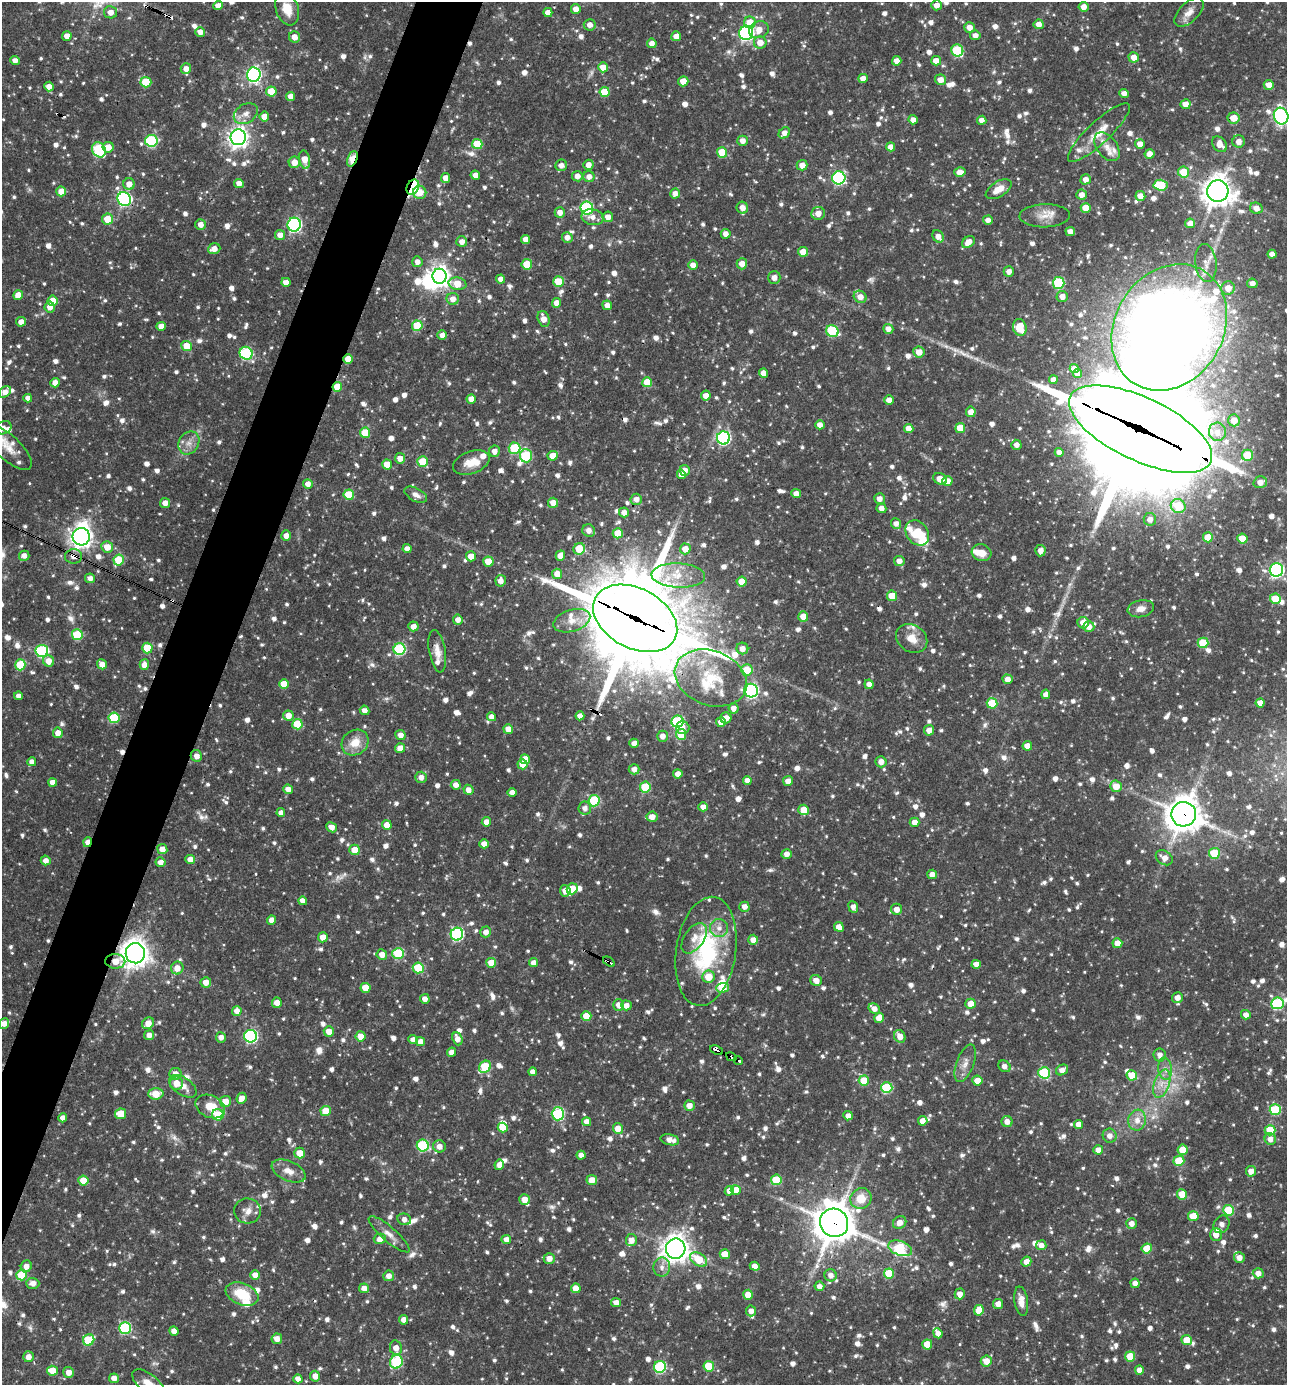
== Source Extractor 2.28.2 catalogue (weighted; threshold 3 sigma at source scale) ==
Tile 7 of 4 x 4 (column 3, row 2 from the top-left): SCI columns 2843-4127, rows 2768-4150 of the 5550 x 5536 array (HDU 1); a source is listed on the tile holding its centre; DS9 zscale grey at full resolution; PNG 1289 x 1387 px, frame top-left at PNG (2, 2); each listed source drawn as its Kron ellipse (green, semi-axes under 4 px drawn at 4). Shown black and unused: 4% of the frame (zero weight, under 3 of 4 exposures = <1% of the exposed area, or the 3 px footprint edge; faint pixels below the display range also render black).
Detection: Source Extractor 2.28.2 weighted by HDU 2 'WHT'; one run over the whole footprint, this tile lists its part. Background 0.0625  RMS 0.0035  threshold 0.0159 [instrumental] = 3 sigma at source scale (4.5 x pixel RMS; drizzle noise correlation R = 1.50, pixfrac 1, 0.05/0.05 arcsec/px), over >= 5 px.
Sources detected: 1436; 5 too faint to see at this stretch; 5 inside a brighter object's white glare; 5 cosmic-ray / hot-pixel residue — neither listed nor drawn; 39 inside a brighter listed object's ellipse — not listed separately; of the other 1382, all 500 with FLUX_AUTO >= 2.14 (the completeness limit of this list) listed and drawn (882 fainter detections not listed), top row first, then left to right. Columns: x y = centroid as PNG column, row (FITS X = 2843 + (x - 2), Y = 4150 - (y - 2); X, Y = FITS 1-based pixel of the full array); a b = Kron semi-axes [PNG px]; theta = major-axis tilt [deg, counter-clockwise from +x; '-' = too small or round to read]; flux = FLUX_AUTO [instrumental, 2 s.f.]
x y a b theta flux
937 5 5 5 - 2.9
218 6 5 4 - 2.5
1084 7 5 5 - 3.1
287 9 17 11 -70 7
576 9 5 4 - 3.4
111 12 6 6 - 2.7
548 12 4 4 - 2.6
1189 12 18 9 45 3.2
750 22 6 6 - 6.5
1039 24 5 5 - 2.8
590 25 6 5 - 2.4
969 27 5 5 - 2.9
759 30 10 8 20 3.7
200 32 5 5 - 2.8
746 33 7 7 - 65
975 35 5 5 - 2.4
67 36 5 4 - 2.8
676 36 5 5 - 3
294 37 6 5 - 2.8
652 43 5 4 - 2.6
760 43 6 6 - 4.1
957 50 6 6 - 25
1134 57 5 5 - 3.2
15 60 4 4 - 2.2
897 61 5 4 - 2.7
936 61 5 5 - 3.4
603 67 5 5 - 4.1
186 69 5 5 - 2.6
254 74 7 6 - 100
863 78 5 4 - 2.7
940 80 6 5 - 3
683 81 5 5 - 4.6
146 82 5 5 - 11
1269 85 5 5 - 3.3
49 86 5 4 - 2.7
271 91 5 5 - 8.5
605 92 5 5 - 9.2
1124 94 5 4 - 2.4
291 96 4 4 - 2.8
1185 104 5 5 - 3.7
246 114 13 9 32 2.8
264 116 5 5 - 4
1281 116 8 7 - 53
1233 118 6 5 - 5
913 120 4 4 - 2.4
982 120 4 4 - 2.3
1099 132 41 11 43 8
784 133 6 5 - 2.7
238 137 8 7 - 220
151 141 6 6 - 33
743 141 5 5 - 2.5
1239 141 6 6 - 2.9
477 144 5 5 - 11
1140 144 5 5 - 2.7
1220 144 8 6 -49 4
108 147 5 5 - 3.5
891 147 4 4 - 2.8
1107 147 16 10 -52 3.9
99 150 8 6 -56 33
722 152 5 5 - 10
1150 154 5 5 - 3.2
352 159 8 4 68 12
305 160 9 5 -79 4.9
294 162 6 5 - 3.8
561 165 6 5 - 2.2
588 165 5 5 - 2.8
802 165 5 5 - 2.7
960 172 5 5 - 2.7
1184 172 5 5 - 9
475 175 4 4 - 2.8
577 176 5 5 - 2.7
589 177 5 5 - 2.5
445 178 5 4 - 3.6
839 178 6 6 - 51
1086 179 5 5 - 2.9
239 183 5 4 - 2.8
129 184 6 5 - 3.3
1160 185 7 5 -3 18
413 187 8 6 65 49
999 189 14 7 32 4.8
61 191 5 5 - 4.5
1218 191 11 10 - 440
420 192 6 6 - 4.7
675 194 5 5 - 2.2
1082 195 5 5 - 2.4
1140 196 5 5 - 3.3
124 199 7 6 - 68
587 208 6 6 - 39
742 208 6 6 - 3
1086 208 5 5 - 7.3
1256 208 6 5 - 2.7
560 212 5 5 - 2.6
818 213 7 6 - 3.4
1045 216 25 11 1 4.8
592 217 11 8 -10 2.7
608 217 5 5 - 2.8
107 219 5 5 - 6.2
988 220 5 4 - 2.2
1190 223 5 5 - 2.5
201 225 5 5 - 2.5
294 225 7 6 - 70
1070 231 5 4 - 2.7
726 234 5 5 - 2.5
280 235 5 5 - 2.6
938 236 6 5 - 2.6
567 237 5 5 - 2.4
526 239 4 4 - 3.1
462 242 5 5 - 2.6
968 242 7 5 42 3.7
214 249 6 5 - 3
803 252 5 5 - 5
1272 254 4 4 - 2.4
417 262 5 5 - 2.2
1206 263 19 10 -83 4
527 264 5 5 - 8
742 264 5 5 - 3.2
693 265 5 4 - 2.6
1009 271 5 5 - 2.2
439 276 7 7 - 230
774 278 6 6 - 2.3
501 279 4 4 - 2.3
286 282 4 4 - 2.7
558 282 5 5 - 9.8
1059 283 6 5 - 24
1252 283 5 5 - 2.2
457 284 9 6 -10 6.7
1228 288 7 7 - 3.8
18 295 5 5 - 3.8
1062 296 6 5 - 2.8
860 297 7 5 -36 2.9
453 299 6 6 - 2.8
53 301 5 5 - 6.6
557 303 5 4 - 3.2
607 305 5 4 - 2.5
50 307 5 5 - 2.7
544 319 8 5 -70 3.7
21 322 5 4 - 2.6
161 326 5 4 - 2.6
417 326 5 5 - 13
1020 327 8 7 - 9.8
1169 327 66 54 58 660
888 329 5 5 - 2.8
832 331 6 5 - 24
442 335 5 4 - 2.4
186 346 5 5 - 6.4
919 352 6 5 - 3.6
246 353 6 6 - 40
348 359 5 4 - 5.5
1074 369 4 4 - 2.7
763 373 5 4 - 2.4
1078 374 4 4 - 2.3
1053 380 4 4 - 2.2
647 382 5 5 - 6
55 383 5 4 - 2.9
337 387 5 5 - 6.4
5 392 7 5 45 2.7
706 396 5 5 - 3.2
28 398 4 4 - 2.2
471 399 4 4 - 3.4
889 400 4 4 - 3.1
971 412 5 5 - 2.9
1234 420 6 5 - 3.6
820 425 5 4 - 2.4
3 428 8 6 21 2.5
909 428 4 4 - 3.6
960 428 5 5 - 6.8
1141 429 77 31 -25 15000
1217 432 9 8 - 2.5
365 433 5 5 - 8.6
723 438 6 6 - 57
189 443 12 10 57 3
1016 445 5 5 - 2.2
8 448 30 12 -43 6.9
514 448 6 5 - 20
494 451 6 5 - 2.4
1059 452 4 4 - 2.6
1247 455 5 5 - 11
526 456 6 6 - 25
553 456 5 5 - 4.7
400 458 5 5 - 3
423 461 5 5 - 9.5
471 462 19 11 20 5.8
387 465 5 5 - 5.4
685 470 5 5 - 2.8
681 474 5 4 - 2.9
940 479 7 5 -29 4.2
947 481 5 5 - 3.6
1260 482 7 6 - 2.9
308 484 5 4 - 2.5
796 494 5 4 - 2.3
349 495 5 5 - 12
416 495 12 6 -28 2.2
636 499 6 5 - 2.3
880 499 5 5 - 2.5
165 503 5 5 - 2.6
553 503 5 5 - 3.6
1178 506 7 6 - 14
881 508 5 4 - 2.5
624 512 5 4 - 2.4
1150 519 6 6 - 2.7
896 523 5 5 - 2.3
589 531 6 6 - 2.5
618 533 5 5 - 7
917 533 14 10 -54 13
286 536 5 4 - 2.6
81 537 9 8 - 220
1208 537 5 5 - 7.4
1242 539 5 5 - 7
107 547 6 5 - 4.5
407 549 4 4 - 2.3
579 549 6 5 - 9
685 549 5 5 - 3.7
1040 551 5 5 - 2.6
981 553 10 8 -17 3.6
24 556 5 5 - 2.3
74 556 8 7 - 2.4
471 556 5 5 - 3.7
560 556 5 4 - 3.9
119 560 5 5 - 12
899 561 5 5 - 2.3
488 562 5 5 - 6.1
1276 570 7 6 - 77
557 574 5 5 - 4.7
678 575 27 12 -2 8.3
90 578 5 4 - 2.2
501 581 6 5 - 2.7
742 582 5 5 - 5.6
892 596 5 5 - 7.2
1275 599 5 5 - 8
1141 609 13 8 11 3
803 616 5 5 - 4.9
635 618 45 30 -28 6300
458 620 5 5 - 2.4
572 621 19 11 18 5
1083 623 6 5 - 4.1
413 626 5 5 - 2.6
1089 627 5 5 - 2.9
77 635 5 5 - 20
912 638 16 13 -34 5
1203 643 5 5 - 13
147 648 5 5 - 12
742 648 6 6 - 2.7
399 649 6 6 - 34
42 651 6 6 - 41
437 651 21 8 -80 3.8
48 661 6 5 - 3.6
102 664 5 4 - 3.1
20 665 5 5 - 14
144 665 5 5 - 3.3
747 670 6 5 - 8.1
711 678 37 27 -20 22
1008 679 5 4 - 2.7
284 684 5 5 - 7.5
869 684 4 4 - 2.4
751 691 7 7 - 69
1046 694 4 4 - 2.6
18 696 4 4 - 2.2
992 703 5 5 - 12
1260 703 4 4 - 2.8
734 708 5 5 - 2.3
365 710 5 4 - 2.3
288 715 5 5 - 3.5
580 716 4 4 - 2.5
491 717 4 4 - 2.7
114 718 5 5 - 18
726 718 5 5 - 2.8
678 721 6 6 - 30
721 722 5 5 - 3.2
297 724 5 5 - 14
683 728 6 6 - 2.2
508 729 5 5 - 4.1
929 730 5 5 - 2.9
58 733 5 5 - 3
681 734 5 5 - 9.8
400 735 5 5 - 2.9
663 736 5 5 - 2.5
355 743 14 12 35 6.2
634 743 5 4 - 2.4
1027 746 5 4 - 3.4
400 748 5 5 - 3
196 756 6 5 - 2.2
525 759 5 4 - 5.2
32 762 4 4 - 2.3
881 762 5 5 - 2.6
522 764 5 5 - 5.9
634 769 5 5 - 2.4
678 774 4 4 - 2.6
421 777 5 5 - 2.6
747 780 4 4 - 2.3
788 781 5 5 - 2.5
53 782 4 4 - 2.9
456 785 5 5 - 2.4
1116 786 6 5 - 5
645 787 5 5 - 17
288 789 5 4 - 3
468 790 5 5 - 2.5
512 792 4 4 - 2.3
594 801 5 5 - 22
703 807 5 4 - 2.3
585 808 6 6 - 2.2
804 810 5 5 - 6
281 813 4 4 - 2.4
1184 814 12 12 - 680
652 817 5 5 - 3
486 822 5 4 - 2.6
914 822 5 4 - 2.5
387 825 5 4 - 4.3
332 827 5 5 - 2.8
88 842 5 4 - 4.5
484 844 5 4 - 2.9
162 849 5 5 - 3.1
355 850 5 5 - 4.4
1214 853 5 5 - 14
787 854 5 5 - 2.6
1164 858 9 6 -35 2.8
46 860 5 4 - 2.4
190 860 5 4 - 3.3
160 862 5 5 - 2.4
932 874 5 4 - 2.6
572 889 6 5 - 8.4
565 891 5 5 - 3.3
303 901 4 4 - 2.4
744 907 5 5 - 2.5
853 907 6 4 -67 2.2
897 909 5 5 - 2.7
271 920 4 4 - 2.9
839 927 5 4 - 4.1
719 928 9 9 - 2.9
486 932 5 5 - 2.4
457 934 6 6 - 50
323 937 5 5 - 3.5
694 938 17 10 55 3.8
753 940 5 5 - 3
1117 943 5 5 - 4.2
706 951 55 30 81 41
135 953 10 9 - 370
398 953 6 5 - 21
382 955 5 5 - 2.7
115 961 10 7 -2 4.8
609 962 6 3 -34 3.3
491 963 5 5 - 5.5
534 963 4 4 - 3.2
976 964 4 4 - 2.5
177 968 6 6 - 3.8
418 968 5 5 - 15
708 977 6 6 - 5.9
816 980 6 5 - 2.8
206 982 5 5 - 3
365 988 5 5 - 6.7
722 988 6 5 - 8.3
1177 998 5 5 - 2.8
425 999 5 4 - 2.4
277 1003 5 5 - 3.1
1277 1003 6 6 - 34
970 1004 5 5 - 3.9
618 1005 6 5 - 2.7
626 1005 5 5 - 2.8
874 1009 6 5 - 2.7
237 1011 5 4 - 2.9
1246 1015 5 5 - 2.4
586 1016 5 5 - 6.8
879 1018 5 5 - 3.5
4 1023 5 5 - 2.3
148 1023 6 5 - 4.2
329 1031 5 5 - 4.1
149 1035 5 5 - 2.5
251 1036 6 6 - 60
360 1036 5 5 - 4.4
900 1036 6 5 - 3.3
221 1037 5 5 - 2.3
457 1039 7 5 -68 2.8
413 1040 5 4 - 2.9
420 1042 4 4 - 2.9
716 1050 7 3 -23 43
452 1052 5 4 - 2.4
1160 1055 6 6 - 2.3
731 1057 5 3 - 31
738 1060 5 3 - 7
965 1063 20 8 70 3.3
1005 1066 6 5 - 2.2
485 1067 6 5 - 20
1165 1069 11 7 -82 2.2
1062 1070 6 5 - 2.6
532 1072 4 4 - 2.1
1044 1073 6 6 - 26
175 1074 6 6 - 3.7
1132 1075 5 5 - 7.2
864 1081 5 5 - 10
977 1081 5 5 - 3.8
176 1083 6 6 - 4.1
1162 1084 15 7 71 4
183 1086 15 8 -35 3.7
887 1088 5 5 - 22
156 1094 7 5 3 6.3
241 1098 6 5 - 2.7
225 1101 5 5 - 4.7
210 1106 15 11 -25 7.2
689 1106 5 5 - 2.8
1275 1110 5 5 - 21
326 1111 5 5 - 7.5
121 1114 5 5 - 8.7
558 1114 6 6 - 34
218 1115 6 5 - 9.9
848 1116 5 4 - 2.3
63 1118 4 4 - 2.6
1137 1120 10 9 - 3.5
923 1121 5 4 - 2.9
587 1122 4 4 - 2.6
1007 1122 5 5 - 2.7
1078 1124 4 4 - 2.7
503 1128 5 4 - 5.6
618 1129 5 5 - 4.6
1270 1130 5 5 - 11
1110 1136 7 7 - 2.2
1270 1139 6 5 - 2.6
670 1140 9 5 -12 2.6
423 1145 6 6 - 33
439 1146 6 6 - 2.7
1098 1150 5 4 - 2.9
1183 1150 5 5 - 7.2
300 1153 5 5 - 5.3
581 1155 4 4 - 2.6
1179 1161 5 5 - 12
499 1165 5 4 - 2.8
289 1171 18 9 -23 4
1251 1171 5 5 - 3.1
592 1180 5 5 - 4.1
776 1180 5 5 - 13
83 1181 5 5 - 6.8
736 1190 5 5 - 5.3
729 1191 5 4 - 3.5
1182 1194 5 5 - 8.6
861 1198 11 10 - 6.6
524 1199 5 5 - 3.7
1229 1210 5 5 - 15
248 1211 13 12 - 3.4
1193 1216 5 5 - 9.3
404 1219 7 5 -13 2.2
900 1222 7 6 - 3.4
834 1223 14 14 - 970
1131 1223 5 5 - 2.7
1222 1224 9 7 59 2.3
389 1234 26 7 -41 3.4
1216 1235 6 6 - 3.4
380 1239 6 5 - 3
506 1239 4 4 - 2.7
631 1240 6 5 - 2.9
1041 1245 5 5 - 2.5
900 1248 12 7 -19 27
1147 1248 5 5 - 8.4
676 1249 10 10 - 350
725 1254 5 5 - 5.5
549 1258 5 5 - 2.8
1239 1258 5 5 - 2.6
699 1260 9 6 -34 9.4
1026 1262 5 5 - 2.7
26 1266 6 5 - 2.5
755 1266 5 4 - 2.6
662 1267 9 8 - 2.3
889 1273 5 5 - 13
1258 1273 5 5 - 2.7
22 1275 5 5 - 14
255 1275 5 4 - 3.1
831 1275 6 6 - 2.1
389 1276 5 5 - 2.5
33 1283 6 5 - 2.9
1135 1283 5 4 - 2.2
819 1286 5 4 - 2.4
364 1288 5 4 - 2.6
576 1288 5 5 - 5.3
242 1294 17 10 -21 11
960 1294 5 5 - 2.9
748 1295 5 5 - 6.3
1021 1301 15 6 -81 3.2
616 1302 5 4 - 2.6
998 1304 5 5 - 2.9
979 1310 5 5 - 7
751 1311 5 5 - 2.5
404 1320 5 4 - 2.9
125 1328 6 6 - 34
174 1331 5 4 - 3.3
938 1333 5 4 - 2.4
277 1339 5 5 - 2.9
89 1340 6 5 - 18
1186 1340 5 5 - 5.8
927 1344 5 5 - 7.1
396 1348 7 6 - 3
1130 1356 5 5 - 8.3
28 1357 5 5 - 2.7
986 1361 5 5 - 4.1
396 1362 7 6 - 26
709 1366 5 5 - 10
660 1367 6 6 - 34
1139 1370 4 4 - 2.4
52 1371 5 5 - 6.6
69 1372 5 5 - 3.1
315 1376 5 5 - 2.8
114 1378 5 4 - 2.9
298 1379 5 4 - 2.6
149 1384 20 9 -39 5.1
Overlapping masked pixels (flux is a lower limit): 20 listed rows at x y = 352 159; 413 187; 1218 191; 124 199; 1020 327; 1169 327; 348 359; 337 387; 1141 429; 74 556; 635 618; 1184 814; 88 842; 135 953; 115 961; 609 962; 716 1050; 731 1057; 738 1060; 834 1223
Isophote crosses this tile's border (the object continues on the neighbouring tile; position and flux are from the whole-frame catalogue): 5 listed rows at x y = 1281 116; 1169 327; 3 428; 8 448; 149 1384